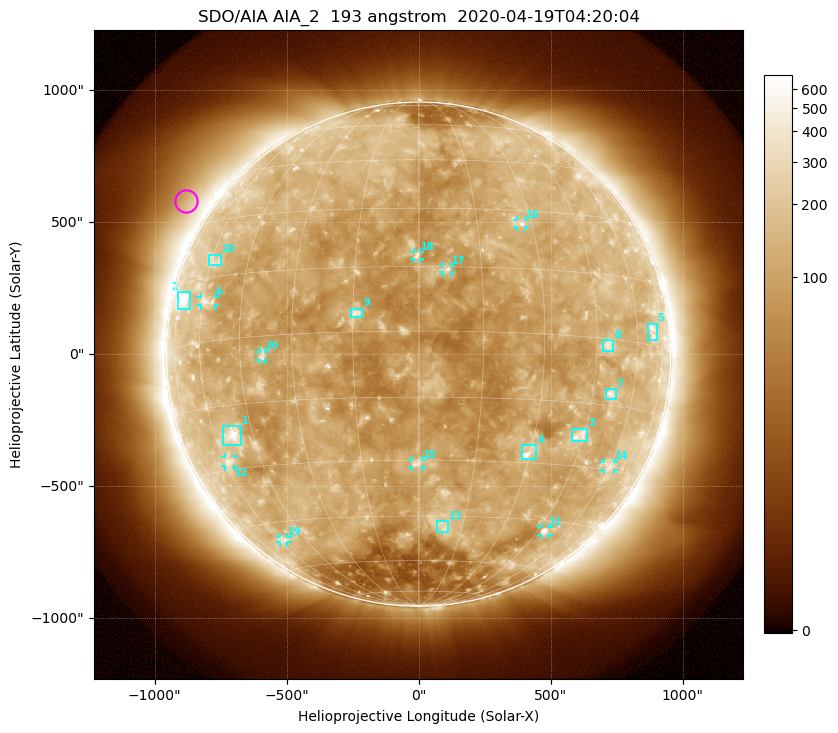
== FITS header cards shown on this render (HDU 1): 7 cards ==
TELESCOP= 'SDO/AIA'
INSTRUME= 'AIA_2'
WAVELNTH=                  193
WAVEUNIT= 'angstrom'
DATE-OBS= '2020-04-19T04:20:04.85'
CTYPE1  = 'HPLN-TAN'
CTYPE2  = 'HPLT-TAN'

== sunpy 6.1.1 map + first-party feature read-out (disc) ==
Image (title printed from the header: SDO/AIA AIA_2  193 angstrom  2020-04-19T04:20:04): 1024 x 1024 px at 2.4 arcsec/px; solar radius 955 arcsec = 398 px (full disc in frame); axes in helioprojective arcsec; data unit not stated in the header (colour bar unlabelled)
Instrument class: DISC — disc imager (sunpy class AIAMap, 193 A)
Bright regions (active regions / flare kernels): reference = the median radial profile (limb darkening/brightening removed); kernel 9 px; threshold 5 sigma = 153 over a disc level ~112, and >= 1.15x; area >= 12 px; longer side >= 10 px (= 24 arcsec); searched inside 0.97 R_sun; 23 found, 20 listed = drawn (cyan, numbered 1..; 10 of them under ~33 arcsec drawn as corner ticks so the feature stays visible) (cap 20 boxes per figure: the strongest are kept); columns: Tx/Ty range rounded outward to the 5 arcsec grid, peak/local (2 s.f.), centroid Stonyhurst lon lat
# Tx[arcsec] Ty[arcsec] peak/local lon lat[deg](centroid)
1 -745..-675 -345..-270 5.3 -53 -22
2 -910..-865 170..235 4.1 -71 +11
3 580..640 -330..-280 3.8 +44 -23
4 390..450 -395..-345 5.8 +29 -28
5 865..905 55..115 3.4 +68 +3
6 -825..-770 185..215 3.3 -58 +9
7 710..750 -170..-130 4.2 +51 -12
8 695..740 10..55 3.5 +49 -1
9 -255..-210 140..175 5.8 -14 +4
10 -795..-745 335..380 2.3 -59 +19
11 460..495 -685..-655 4.4 +48 -48
12 -735..-700 -425..-390 3.2 -58 -28
13 70..115 -675..-630 2.9 +9 -48
14 700..740 -440..-405 2.7 +60 -29
15 -25..15 -430..-400 3.8 +0 -31
16 375..405 480..510 3.4 +27 +26
17 90..125 310..335 4.3 +7 +14
18 -20..5 360..390 4.3 +0 +18
19 -525..-495 -715..-690 2.5 -57 -50
20 -605..-580 -25..10 3.3 -38 -5
Off-limb structures (1.02-1.3 R_sun): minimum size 162 px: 4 found; the strongest spans PA ~35..70 deg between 1.02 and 1.3 R_sun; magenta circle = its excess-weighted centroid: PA ~55 deg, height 1.1 R_sun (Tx ~-880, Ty ~580 arcsec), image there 1.7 x the reference